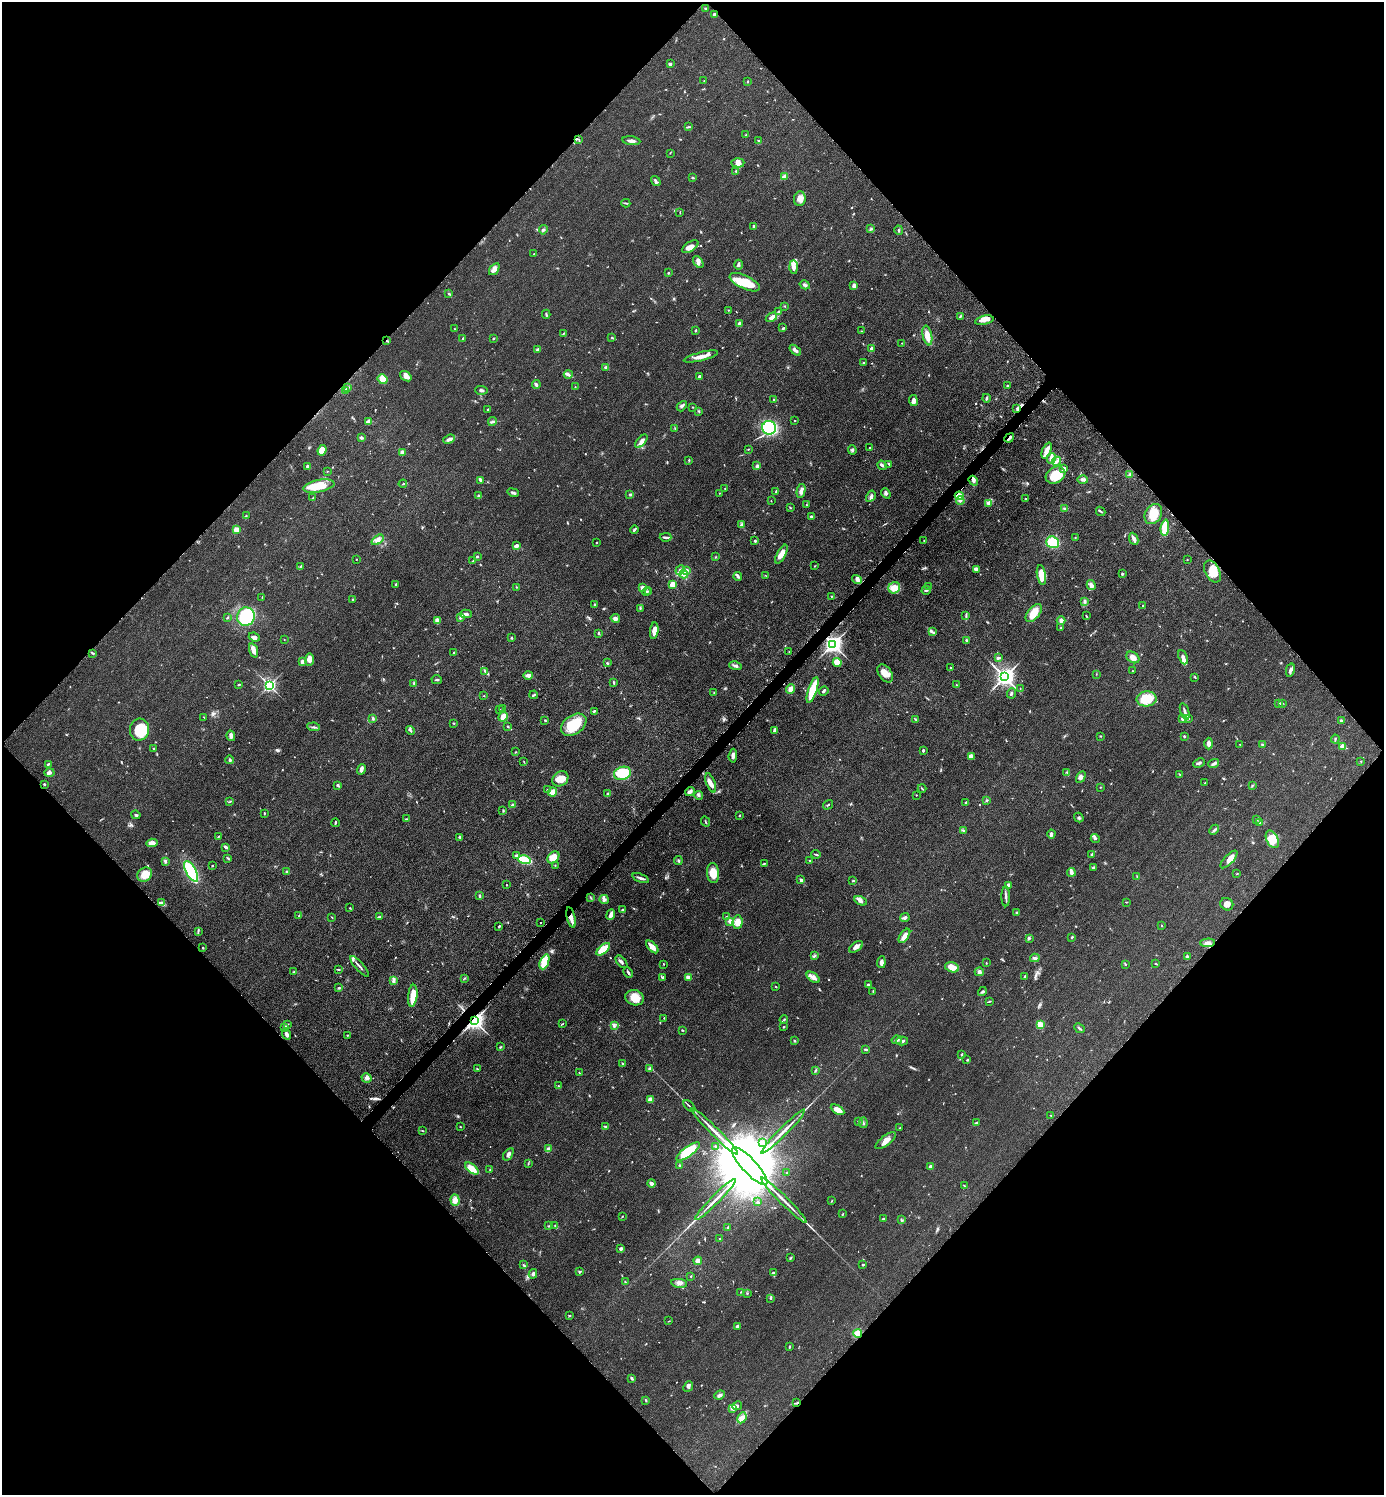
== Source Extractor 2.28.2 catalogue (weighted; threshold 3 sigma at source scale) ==
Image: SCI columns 211-5735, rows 20-5991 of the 6049 x 6048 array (HDU 1 of 3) = the unmasked area's bounding box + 8 px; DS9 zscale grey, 4 x 4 block average (1 PNG px = mean of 4 x 4 image px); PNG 1386 x 1497 px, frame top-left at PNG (2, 2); each listed source drawn as its Kron ellipse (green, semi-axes under 4 px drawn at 4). Shown black and unused: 51% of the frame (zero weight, under 3 of 5 exposures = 4% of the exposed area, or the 3 px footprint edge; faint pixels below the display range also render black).
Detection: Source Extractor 2.28.2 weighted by HDU 2 'WHT'. Background 0.05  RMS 0.0054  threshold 0.0244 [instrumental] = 3 sigma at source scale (4.5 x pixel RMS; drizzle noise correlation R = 1.50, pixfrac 1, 0.05/0.05 arcsec/px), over >= 5 px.
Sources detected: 777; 2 too faint to see at this stretch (4 x 4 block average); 3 inside a brighter object's white glare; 6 cosmic-ray / hot-pixel residue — neither listed nor drawn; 13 coinciding with a brighter row at this scale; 34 inside a brighter listed object's ellipse — not listed separately; of the other 719, all 500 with FLUX_AUTO >= 1.51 (the completeness limit of this list) listed and drawn (219 fainter detections not listed), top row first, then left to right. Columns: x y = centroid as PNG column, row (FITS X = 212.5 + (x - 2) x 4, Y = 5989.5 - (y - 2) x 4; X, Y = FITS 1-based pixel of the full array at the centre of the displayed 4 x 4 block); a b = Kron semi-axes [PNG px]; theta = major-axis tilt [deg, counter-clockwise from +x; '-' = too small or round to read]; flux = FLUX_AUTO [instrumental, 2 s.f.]
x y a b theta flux
705 8 2 2 - 2.9
714 14 3 2 - 4.2
670 64 3 2 - 6.2
704 81 2 2 - 1.8
747 81 2 2 - 1.7
688 127 2 2 - 2.3
746 135 2 2 - 2.2
579 140 3 2 - 1.9
631 141 9 2 -8 13
759 141 4 2 - 3.8
670 153 2 2 - 1.7
738 163 6 4 3 15
736 171 2 2 - 2.9
784 176 4 2 - 19
693 178 3 2 - 4.3
656 181 5 2 - 6.7
800 199 7 6 - 21
626 203 4 2 - 3.4
680 213 3 2 - 1.6
754 226 3 2 - 5.8
871 229 3 2 - 3.3
543 230 5 3 - 5.4
899 230 4 2 - 2.7
690 247 9 4 33 17
533 254 2 2 - 1.7
698 262 7 4 -56 10
739 265 5 2 - 8.9
794 267 7 3 -88 21
494 269 7 3 54 20
668 273 2 2 - 3.7
745 282 16 6 -25 92
805 285 5 2 - 7.3
854 285 3 3 - 11
449 294 3 2 - 2.6
785 306 2 2 - 1.6
728 310 2 2 - 1.7
779 312 2 2 - 8.3
546 314 4 2 - 3.8
961 316 3 2 - 2.3
771 317 6 4 31 15
984 320 9 3 12 14
740 324 3 3 - 15
783 328 3 2 - 4.1
455 329 3 2 - 2.4
695 330 3 2 - 3.5
861 331 2 2 - 1.7
564 333 2 2 - 1.9
927 336 10 4 -79 42
463 338 2 2 - 2.5
493 338 2 2 - 2.8
612 338 3 2 - 3
387 341 3 2 - 2.8
902 343 2 2 - 2
537 349 3 2 - 6.5
871 349 3 3 - 10
795 350 7 3 -40 14
701 357 17 3 14 35
863 363 2 2 - 2.3
606 368 3 2 - 4
568 374 4 2 - 4.7
406 376 6 4 -37 21
699 376 2 2 - 24
383 379 5 4 - 48
536 384 4 3 - 8.3
1007 386 2 2 - 2.5
575 387 2 2 - 1.6
348 388 3 2 - 6.7
345 390 3 2 - 5.7
481 390 6 2 -2 5.6
986 398 4 2 - 5.3
774 399 2 2 - 6.2
913 400 5 4 - 13
682 406 6 2 49 6.1
693 407 2 2 - 2
488 409 4 2 - 3.2
1017 409 4 2 - 4.6
699 411 3 2 - 2.5
795 420 2 2 - 1.9
368 422 3 2 - 23
492 422 4 2 - 4.8
675 428 2 2 - 1.9
769 428 7 7 - 320
361 438 3 2 - 7.6
1009 438 5 2 - 14
449 439 6 3 24 13
641 441 8 3 50 15
869 447 2 2 - 2.4
748 449 3 2 - 1.9
322 450 5 4 - 41
852 450 5 2 - 5.7
1047 450 8 3 67 28
402 453 4 3 - 16
1051 458 5 4 - 17
689 460 2 2 - 3.6
1057 461 4 4 - 11
889 464 4 2 - 4.4
882 465 5 2 - 6.5
307 466 3 3 - 6.9
757 466 3 2 - 7.7
1064 469 3 3 - 11
327 471 2 2 - 1.6
1130 474 3 2 - 2
1056 475 10 8 29 78
481 480 4 3 - 7.6
1083 480 5 3 - 7.9
973 481 5 3 - 8.1
403 484 4 2 - 3.2
319 486 16 6 11 78
725 488 2 2 - 3.1
776 491 3 2 - 3
801 491 7 3 77 17
513 493 6 2 -20 8.5
719 493 2 2 - 1.5
886 493 5 3 - 7.1
630 494 3 2 - 3.5
478 495 3 2 - 3.9
871 496 6 3 59 9.3
959 496 4 4 - 28
313 498 3 2 - 2.1
1025 499 2 2 - 5.6
771 501 2 2 - 1.7
960 501 4 3 - 6.8
988 503 4 4 - 8.9
806 505 2 2 - 1.6
790 507 3 2 - 2.1
1065 508 3 2 - 2.8
1101 511 5 2 - 4.2
1153 514 11 8 60 46
246 515 2 2 - 2.3
811 516 2 2 - 4.1
742 524 4 3 - 5.1
1165 528 8 3 83 110
236 529 2 2 - 81
634 530 4 2 - 6.5
666 537 6 2 1 6.5
1075 538 3 2 - 2.9
1134 539 6 2 -66 19
378 540 7 4 36 16
755 541 3 2 - 3.4
924 541 2 2 - 1.6
1053 542 6 5 - 97
597 543 2 2 - 2.6
516 546 4 2 - 13
781 554 10 4 62 35
477 556 2 2 - 3.7
715 557 2 2 - 2.1
356 559 2 2 - 3.2
473 560 4 2 - 2.6
1187 560 2 2 - 1.7
815 566 2 2 - 1.6
300 567 2 2 - 2
976 569 4 3 - 12
680 570 5 3 - 7.5
687 570 4 4 - 8.8
1212 571 12 7 -62 43
684 574 4 3 - 9.1
1122 574 2 2 - 6.7
765 575 3 2 - 1.7
1041 575 10 4 -80 68
738 576 4 3 - 6
857 579 5 3 - 9.7
396 584 3 2 - 3
672 584 2 2 - 100
1091 585 5 3 - 16
517 587 2 2 - 1.7
642 587 2 2 - 56
929 587 3 2 - 2.5
894 588 6 5 - 29
926 590 5 2 - 4.2
647 592 5 2 - 4.4
649 592 2 2 - 1.5
831 596 2 2 - 1.6
262 597 2 2 - 1.7
353 599 2 2 - 2.5
1084 601 3 2 - 6
594 605 2 2 - 5.4
1143 605 2 2 - 2.7
640 608 2 2 - 1.6
1034 613 10 6 51 49
466 614 6 3 1 13
966 616 2 2 - 2
1086 616 3 2 - 2.2
246 617 9 8 - 200
227 618 3 2 - 2.1
460 618 3 2 - 5.8
615 618 4 4 - 9.4
1061 620 4 4 - 9.1
437 621 3 2 - 32
1061 628 2 2 - 4.3
654 631 8 4 83 30
932 632 3 2 - 4.6
598 633 3 2 - 2.9
254 637 6 3 -22 11
511 638 2 2 - 4.4
284 639 2 2 - 1.5
966 640 3 2 - 4.7
833 644 3 3 - 2200
253 650 7 3 -71 21
789 652 2 2 - 1.5
93 653 4 2 - 3.8
454 653 3 2 - 5.8
1133 657 7 5 -34 19
1183 657 7 4 -68 12
998 658 3 2 - 7.9
309 659 6 4 87 22
302 662 3 2 - 15
837 662 4 3 - 38
607 663 2 2 - 4.3
735 666 6 3 -13 7.7
950 667 2 2 - 4.1
1290 670 7 3 78 9.5
485 671 3 2 - 3.6
1133 671 2 2 - 1.6
885 673 10 6 -54 29
1096 674 2 2 - 1.7
528 675 5 3 - 12
1005 677 3 3 - 2200
1195 677 2 2 - 3.3
437 680 5 2 - 4.2
613 682 3 2 - 4.1
414 683 4 2 - 3.8
239 684 3 2 - 3.3
269 685 2 2 - 830
956 685 2 2 - 1.9
1020 688 3 2 - 1.7
791 689 5 4 - 21
813 690 14 4 72 100
824 691 5 2 - 6.5
714 693 3 2 - 2
1011 693 5 3 - 7.2
534 695 4 2 - 4.4
484 696 2 2 - 1.6
1147 699 10 7 3 79
1282 703 3 2 - 2.4
1279 704 4 2 - 3.3
502 708 2 2 - 3
499 709 2 2 - 3.4
594 711 4 2 - 4.8
1185 711 9 2 -73 12
204 717 2 2 - 1.9
503 717 5 3 - 27
373 718 3 2 - 4.2
915 719 4 2 - 2.2
1182 719 3 3 - 7.8
1189 719 2 2 - 2.4
545 720 3 2 - 3.2
1341 721 2 2 - 5
454 723 2 2 - 2.6
574 725 14 9 36 110
508 726 2 2 - 3.4
314 727 6 2 -8 5.4
139 730 11 9 77 89
775 730 4 3 - 12
410 731 5 2 - 4.4
231 736 5 3 - 12
1100 736 2 2 - 1.5
1184 736 2 2 - 4.5
1335 739 4 2 - 3.8
1209 744 6 3 -89 13
1240 744 2 2 - 2
1262 745 2 2 - 2.1
1343 746 4 3 - 16
153 749 3 2 - 3.4
923 751 3 2 - 3.7
515 752 2 2 - 1.7
733 756 7 3 84 13
971 756 4 3 - 19
229 760 4 3 - 5.3
1361 761 2 2 - 1.9
524 762 2 2 - 1.5
1199 763 6 2 26 8.1
1214 763 5 3 - 7.3
48 764 3 2 - 3.4
361 769 5 2 - 16
49 772 5 3 - 10
1067 772 3 2 - 2.6
622 773 9 6 16 110
1180 774 3 2 - 2.4
1081 777 6 4 59 11
560 779 8 7 - 37
711 783 10 4 -69 18
1205 783 2 2 - 2.1
44 784 2 2 - 3.3
338 785 3 2 - 4.8
1252 786 2 2 - 1.6
1100 787 2 2 - 1.9
922 788 4 2 - 2.6
547 790 2 2 - 3.1
552 792 5 4 - 24
690 792 5 3 - 11
608 794 3 2 - 5.8
699 795 4 2 - 4.5
916 795 2 2 - 2.1
986 800 3 2 - 2.9
229 802 2 2 - 2.2
966 802 3 2 - 3.1
513 805 3 3 - 7.5
828 805 5 2 - 3.3
503 811 3 2 - 3.1
264 813 2 2 - 2.7
136 815 4 2 - 4.8
740 815 3 2 - 2
1079 818 5 3 - 5.3
406 819 3 2 - 3.1
1257 819 3 2 - 1.7
706 822 5 2 - 2.8
1260 822 4 3 - 8.7
335 823 4 2 - 3.5
1214 830 5 2 - 4
963 831 4 2 - 5
1051 834 4 3 - 8.1
219 836 3 2 - 2
460 837 4 2 - 4
1095 839 4 3 - 5
1272 839 9 5 -64 45
152 843 6 3 5 23
226 847 3 2 - 11
816 854 5 2 - 3.7
1092 855 3 2 - 5.4
516 856 3 3 - 8.7
553 857 7 5 45 48
228 858 2 2 - 2.1
1229 859 11 4 47 29
524 860 6 3 -14 170
678 860 4 3 - 4.7
810 860 2 2 - 1.7
165 861 3 3 - 4.9
764 863 2 2 - 1.6
555 865 2 2 - 1.5
212 866 2 2 - 6.4
1093 867 3 2 - 3.4
191 871 11 5 -61 170
287 872 2 2 - 5.7
1071 872 4 2 - 19
713 873 10 6 -85 44
1237 874 3 2 - 1.8
145 875 8 6 40 36
1137 876 2 2 - 1.9
640 878 9 2 -20 9.2
801 880 4 2 - 6.9
853 881 2 2 - 2
506 885 2 2 - 1.8
1008 885 4 2 - 12
479 896 3 2 - 4.6
1006 896 10 2 90 9.1
590 897 2 2 - 1.8
604 900 4 3 - 8.1
861 901 6 4 -28 10
162 902 3 2 - 4.5
1126 902 3 2 - 2
1227 904 7 6 - 17
350 908 2 2 - 1.6
623 910 3 2 - 4.2
1017 912 2 2 - 6.5
611 915 5 3 - 15
299 916 3 2 - 2.8
332 917 2 2 - 1.8
380 917 3 2 - 2.8
726 917 2 2 - 2.1
905 917 4 3 - 9.7
571 918 10 3 -76 25
730 921 3 3 - 13
738 922 7 5 85 27
541 923 2 2 - 1.8
1161 925 2 2 - 1.6
499 926 3 2 - 3.6
198 932 2 2 - 2.5
904 936 8 4 55 20
1072 937 3 2 - 4.4
1029 938 3 2 - 4
1208 943 7 3 2 12
652 947 8 3 -46 34
856 947 8 3 35 16
203 948 2 2 - 2.4
603 949 8 4 42 64
815 956 4 2 - 2.6
1187 956 3 2 - 5.5
1035 958 5 3 - 8.1
544 962 8 4 68 52
621 962 7 2 -48 8.5
881 962 6 3 84 12
986 963 2 2 - 2.4
664 964 2 2 - 1.5
1156 964 2 2 - 2.2
1125 965 2 2 - 1.6
359 966 13 2 -48 10
952 967 7 5 -18 33
338 969 3 2 - 2.2
294 972 3 2 - 2.5
628 972 5 2 - 5.8
979 972 4 4 - 8.8
1025 976 4 2 - 2.4
689 977 4 3 - 20
813 977 7 4 -35 18
464 978 3 2 - 2.6
663 978 4 2 - 6.6
393 981 4 3 - 5.9
868 985 4 3 - 7.1
776 987 2 2 - 1.9
339 988 3 2 - 3.6
873 991 3 2 - 2.1
982 991 5 2 - 4.8
413 996 11 4 84 45
635 998 9 7 -19 41
990 1001 3 2 - 2.7
664 1018 2 2 - 1.9
474 1020 3 2 - 2000
784 1020 4 2 - 5
288 1024 2 2 - 1.8
562 1024 2 2 - 1.9
1040 1025 3 3 - 45
614 1026 3 3 - 5.4
285 1027 4 3 - 8.6
784 1027 2 2 - 2.5
1079 1028 6 2 -42 5.2
682 1030 3 2 - 2.8
287 1034 5 2 - 13
347 1035 2 2 - 1.6
897 1040 5 2 - 7.1
795 1041 3 2 - 3
902 1041 6 3 14 8
500 1047 3 2 - 2.8
866 1049 4 2 - 4.3
962 1054 3 2 - 2.8
967 1060 2 2 - 2.5
623 1064 3 2 - 4.2
477 1069 2 2 - 2
650 1069 2 2 - 25
816 1070 3 2 - 3.1
579 1073 3 2 - 1.8
367 1078 5 4 - 9.5
558 1086 3 2 - 3.1
650 1100 4 3 - 19
689 1106 7 2 -47 4.7
837 1110 7 3 -30 43
1051 1116 2 2 - 1.8
858 1121 3 2 - 2.6
863 1123 5 2 - 3.3
976 1123 3 2 - 3.8
460 1127 2 2 - 4.9
605 1127 4 2 - 3.2
900 1128 2 2 - 2.1
422 1131 3 2 - 1.9
715 1131 32 2 -45 42
783 1132 31 2 45 36
886 1141 12 5 38 24
762 1142 3 3 - 5.8
715 1146 2 2 - 3.4
548 1149 2 2 - 14
688 1152 14 5 36 120
508 1154 7 3 54 11
528 1163 3 2 - 2.1
680 1166 2 2 - 7.7
750 1166 25 7 -47 110000
931 1167 2 2 - 41
472 1169 8 4 -39 43
490 1169 2 2 - 1.7
787 1173 2 2 - 2.3
652 1183 4 2 - 15
964 1185 3 2 - 1.8
455 1200 6 4 -87 21
715 1200 28 2 45 33
784 1200 32 2 -45 39
831 1201 3 2 - 1.5
757 1202 2 2 - 3.1
843 1213 3 2 - 1.8
622 1216 2 2 - 2.1
883 1219 4 2 - 4
901 1220 2 2 - 1.6
549 1226 3 2 - 3.3
555 1226 3 2 - 3.1
728 1227 4 2 - 3.4
720 1239 2 2 - 1.7
621 1249 2 2 - 29
791 1258 4 2 - 3.1
698 1261 4 3 - 16
523 1265 2 2 - 2.6
863 1265 3 2 - 3
580 1271 3 2 - 4.3
773 1273 2 2 - 20
533 1274 5 3 - 8.2
691 1276 2 2 - 2.5
625 1282 3 2 - 1.9
679 1283 8 3 -10 11
741 1292 2 2 - 1.6
747 1294 2 2 - 1.8
771 1299 2 2 - 1.9
569 1316 3 2 - 2.6
669 1321 3 2 - 1.6
737 1326 3 2 - 8.6
858 1333 4 4 - 36
789 1347 3 2 - 2.8
632 1378 4 2 - 5.5
688 1386 6 3 48 7.9
720 1395 5 3 - 11
646 1400 3 2 - 3.1
797 1403 4 2 - 3.6
737 1406 5 3 - 6.9
733 1409 3 2 - 3.4
742 1418 6 4 65 16
Overlapping masked pixels (flux is a lower limit): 9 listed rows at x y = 387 341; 1017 409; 1009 438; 959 496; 833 644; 571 918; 474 1020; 858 1333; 797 1403
Diffuse or blended objects may show on this block-average render without a row.